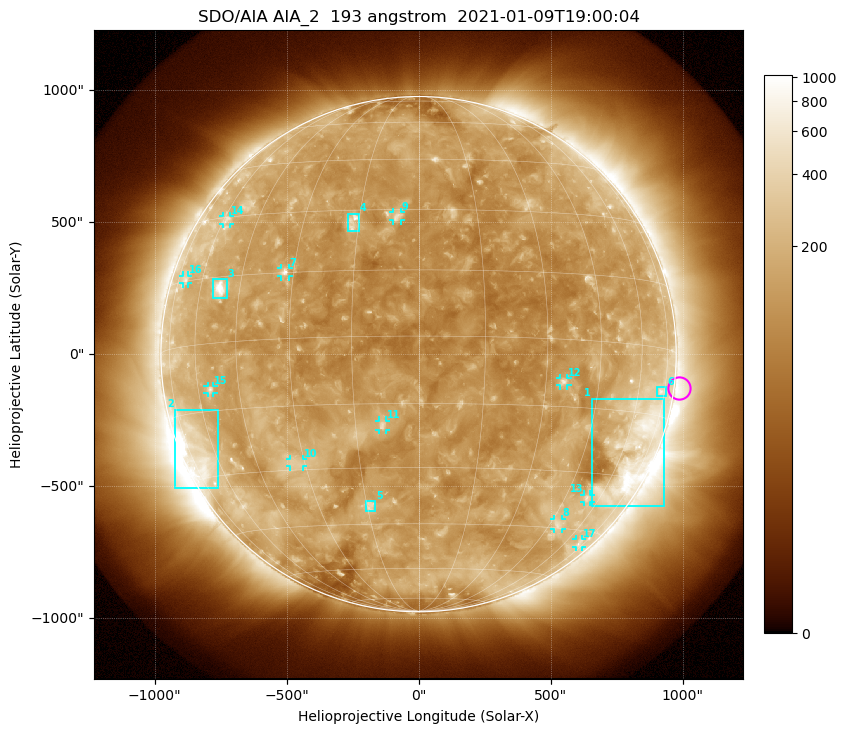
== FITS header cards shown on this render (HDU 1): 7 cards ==
TELESCOP= 'SDO/AIA'
INSTRUME= 'AIA_2'
WAVELNTH=                  193
WAVEUNIT= 'angstrom'
DATE-OBS= '2021-01-09T19:00:04.84'
CTYPE1  = 'HPLN-TAN'
CTYPE2  = 'HPLT-TAN'

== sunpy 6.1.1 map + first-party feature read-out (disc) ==
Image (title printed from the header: SDO/AIA AIA_2  193 angstrom  2021-01-09T19:00:04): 1024 x 1024 px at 2.4 arcsec/px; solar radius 976 arcsec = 407 px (full disc in frame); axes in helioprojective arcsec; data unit not stated in the header (colour bar unlabelled)
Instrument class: DISC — disc imager (sunpy class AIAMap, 193 A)
Bright regions (active regions / flare kernels): reference = the median radial profile (limb darkening/brightening removed); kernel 9 px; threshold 5 sigma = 188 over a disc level ~127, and >= 1.15x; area >= 12 px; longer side >= 10 px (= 24 arcsec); searched inside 0.97 R_sun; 17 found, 17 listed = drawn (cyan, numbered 1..; 11 of them under ~33 arcsec drawn as corner ticks so the feature stays visible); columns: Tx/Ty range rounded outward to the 5 arcsec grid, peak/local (2 s.f.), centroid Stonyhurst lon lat
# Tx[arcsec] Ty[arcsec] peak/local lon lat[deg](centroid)
1 655..930 -575..-165 5 +65 -23
2 -925..-755 -510..-210 5.6 -69 -24
3 -780..-725 210..285 7.8 -52 +12
4 -270..-225 465..535 4.5 -17 +27
5 -200..-165 -595..-555 3.7 -14 -40
6 905..940 -160..-125 2.5 +73 -10
7 -520..-490 295..330 5 -32 +15
8 510..545 -665..-625 2.9 +48 -44
9 -95..-65 505..540 3.8 -5 +28
10 -490..-440 -425..-395 2.7 -33 -28
11 -150..-125 -285..-250 4.1 -9 -20
12 535..565 -120..-90 3.8 +35 -9
13 625..650 -560..-530 2.8 +54 -36
14 -740..-715 495..525 2.5 -58 +29
15 -800..-775 -150..-120 3.1 -55 -10
16 -895..-870 265..300 2.3 -70 +16
17 595..620 -730..-700 2.1 +70 -49
Off-limb structures (1.02-1.3 R_sun): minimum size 162 px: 2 found; the strongest spans PA ~215..325 deg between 1.02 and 1.3 R_sun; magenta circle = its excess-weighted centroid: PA ~265 deg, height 1.02 R_sun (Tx ~990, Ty ~-130 arcsec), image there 1.8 x the reference